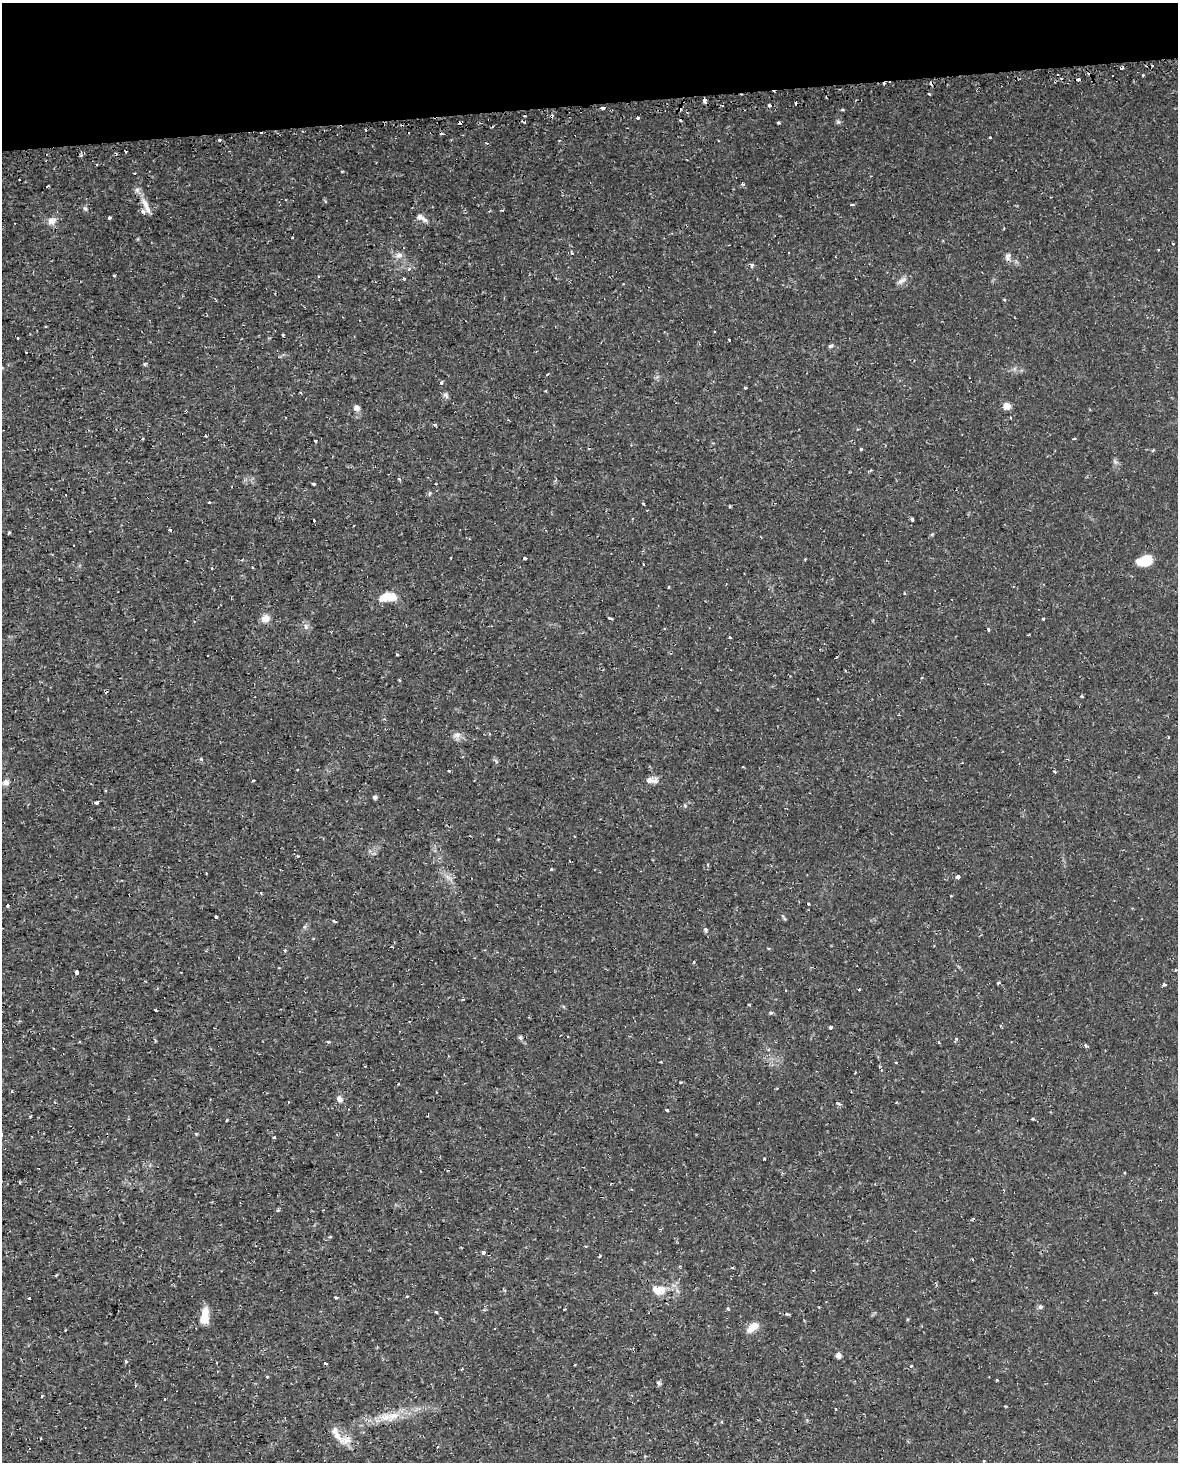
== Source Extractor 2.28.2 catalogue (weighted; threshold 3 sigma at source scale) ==
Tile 3 of 4 x 3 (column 3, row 1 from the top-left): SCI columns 2370-3545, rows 3003-4462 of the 4740 x 4499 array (HDU 1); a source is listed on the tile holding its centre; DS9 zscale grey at full resolution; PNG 1180 x 1464 px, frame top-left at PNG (2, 3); no overlay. Shown black and unused: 7% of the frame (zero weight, under 2 of 3 exposures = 3% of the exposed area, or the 3 px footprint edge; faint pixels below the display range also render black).
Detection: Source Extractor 2.28.2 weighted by HDU 2 'WHT'; one run over the whole footprint, this tile lists its part. Background 0.0102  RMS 0.0013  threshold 0.006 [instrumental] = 3 sigma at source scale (4.5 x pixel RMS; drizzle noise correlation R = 1.50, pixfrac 1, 0.0396/0.0396 arcsec/px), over >= 5 px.
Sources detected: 178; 32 cosmic-ray / hot-pixel residue — not listed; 6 inside a brighter listed object's ellipse — not listed separately; the other 140 listed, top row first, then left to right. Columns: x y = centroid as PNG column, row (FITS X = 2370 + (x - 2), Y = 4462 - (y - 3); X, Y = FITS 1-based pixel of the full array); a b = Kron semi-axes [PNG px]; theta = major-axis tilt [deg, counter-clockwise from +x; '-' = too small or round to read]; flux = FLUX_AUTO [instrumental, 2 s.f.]
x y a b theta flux
1143 75 3 3 - 0.32
1078 79 4 3 - 1
929 94 3 2 - 0.14
704 100 4 3 - 0.62
769 105 4 3 - 0.36
603 108 4 3 - 0.38
842 110 4 3 - 0.15
638 118 3 3 - 0.92
778 122 4 3 - 0.18
838 122 7 4 -19 0.21
990 138 3 3 - 0.18
219 140 3 3 - 0.38
134 173 2 2 - 0.11
742 184 4 3 - 0.28
326 202 5 3 - 0.15
145 203 17 8 -63 1.1
852 205 6 2 0 0.18
85 208 6 5 - 0.24
501 210 3 2 - 0.11
489 211 4 3 - 0.12
420 217 11 8 -16 0.64
109 218 3 3 - 0.43
52 221 11 8 14 0.87
399 255 9 7 28 0.67
1008 257 10 8 89 0.53
752 265 4 3 - 0.59
409 269 3 3 - 0.49
114 275 4 2 - 0.11
318 276 3 2 - 0.12
404 279 5 3 - 0.13
901 281 13 6 34 0.61
283 334 3 3 - 0.38
18 338 2 2 - 0.12
729 340 3 2 - 0.17
831 346 7 4 26 0.23
26 352 3 2 - 0.21
145 364 4 4 - 0.2
441 383 4 3 - 0.25
745 388 4 3 - 0.11
446 395 10 5 -46 0.34
1007 406 7 6 - 1.2
356 408 7 7 - 0.55
435 425 4 3 - 0.24
205 436 3 3 - 0.35
143 439 4 3 - 0.11
1074 439 4 3 - 0.12
315 441 3 2 - 0.17
861 449 4 3 - 0.14
399 479 5 3 - 0.15
314 484 3 3 - 0.26
210 502 3 3 - 0.36
730 506 3 3 - 0.25
912 519 4 3 - 0.73
314 520 3 2 - 0.18
9 532 3 3 - 0.45
932 535 4 4 - 0.17
525 558 4 3 - 0.84
1145 560 16 10 17 2.7
644 564 2 2 - 0.14
669 587 2 2 - 0.13
388 597 22 11 8 2.3
609 618 5 3 - 0.18
266 619 9 8 - 1.2
1043 619 3 3 - 0.54
306 626 9 6 79 0.47
988 629 5 3 - 0.15
730 638 3 3 - 0.67
397 654 3 3 - 0.15
836 657 3 2 - 0.11
818 699 3 2 - 0.17
457 735 10 9 - 0.71
1168 737 4 2 - 0.1
449 771 3 2 - 0.15
1055 772 3 3 - 0.36
253 780 4 3 - 0.78
649 780 9 7 -13 0.62
6 782 8 7 - 0.52
375 797 5 5 - 0.28
96 802 5 3 - 0.35
685 806 5 4 - 0.16
297 856 4 3 - 0.16
707 865 4 3 - 0.17
551 869 4 4 - 0.15
957 877 4 3 - 0.94
808 904 3 3 - 0.26
7 905 3 3 - 0.27
216 917 3 3 - 0.26
705 930 4 3 - 0.43
768 948 3 3 - 0.21
285 950 3 3 - 0.26
1176 970 3 3 - 0.21
77 972 3 3 - 2
999 983 5 3 - 0.15
1164 985 4 3 - 0.29
859 990 3 2 - 0.11
463 999 3 3 - 0.13
155 1010 3 2 - 0.2
771 1013 5 4 - 0.2
830 1027 3 3 - 0.27
520 1037 5 5 - 0.27
1086 1045 6 4 -50 0.24
660 1062 3 2 - 0.12
365 1066 3 2 - 0.09
681 1082 4 3 - 0.12
398 1084 3 3 - 0.18
340 1099 9 7 -36 0.51
667 1110 3 3 - 0.23
30 1116 3 2 - 0.2
1033 1119 3 3 - 0.24
196 1134 4 4 - 0.15
274 1137 3 3 - 0.3
764 1159 2 2 - 0.14
278 1210 5 3 - 0.17
483 1252 4 3 - 0.9
600 1256 4 2 - 0.12
733 1268 4 2 - 0.12
658 1290 18 12 -6 2.1
1156 1293 4 3 - 0.16
407 1296 4 2 - 0.12
336 1297 3 3 - 0.31
29 1298 3 2 - 0.2
1040 1307 7 6 - 0.28
728 1309 3 3 - 0.31
436 1312 3 3 - 0.21
204 1314 17 11 90 1.5
787 1314 6 4 -14 0.19
753 1327 16 8 37 1.3
838 1355 4 4 - 1.2
126 1361 4 3 - 0.24
326 1363 3 3 - 0.76
911 1366 4 4 - 0.14
267 1376 4 3 - 0.13
997 1380 3 2 - 0.15
659 1383 5 5 - 0.29
41 1396 3 3 - 0.28
165 1399 3 3 - 0.18
836 1409 3 3 - 0.13
393 1416 22 10 18 2.3
336 1433 29 8 -57 1.4
438 1447 3 3 - 0.15
Overlapping masked pixels (flux is a lower limit): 2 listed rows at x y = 1078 79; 704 100
Unlisted compact peaks at least as high as the median listed source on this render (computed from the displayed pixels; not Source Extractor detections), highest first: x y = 201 759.